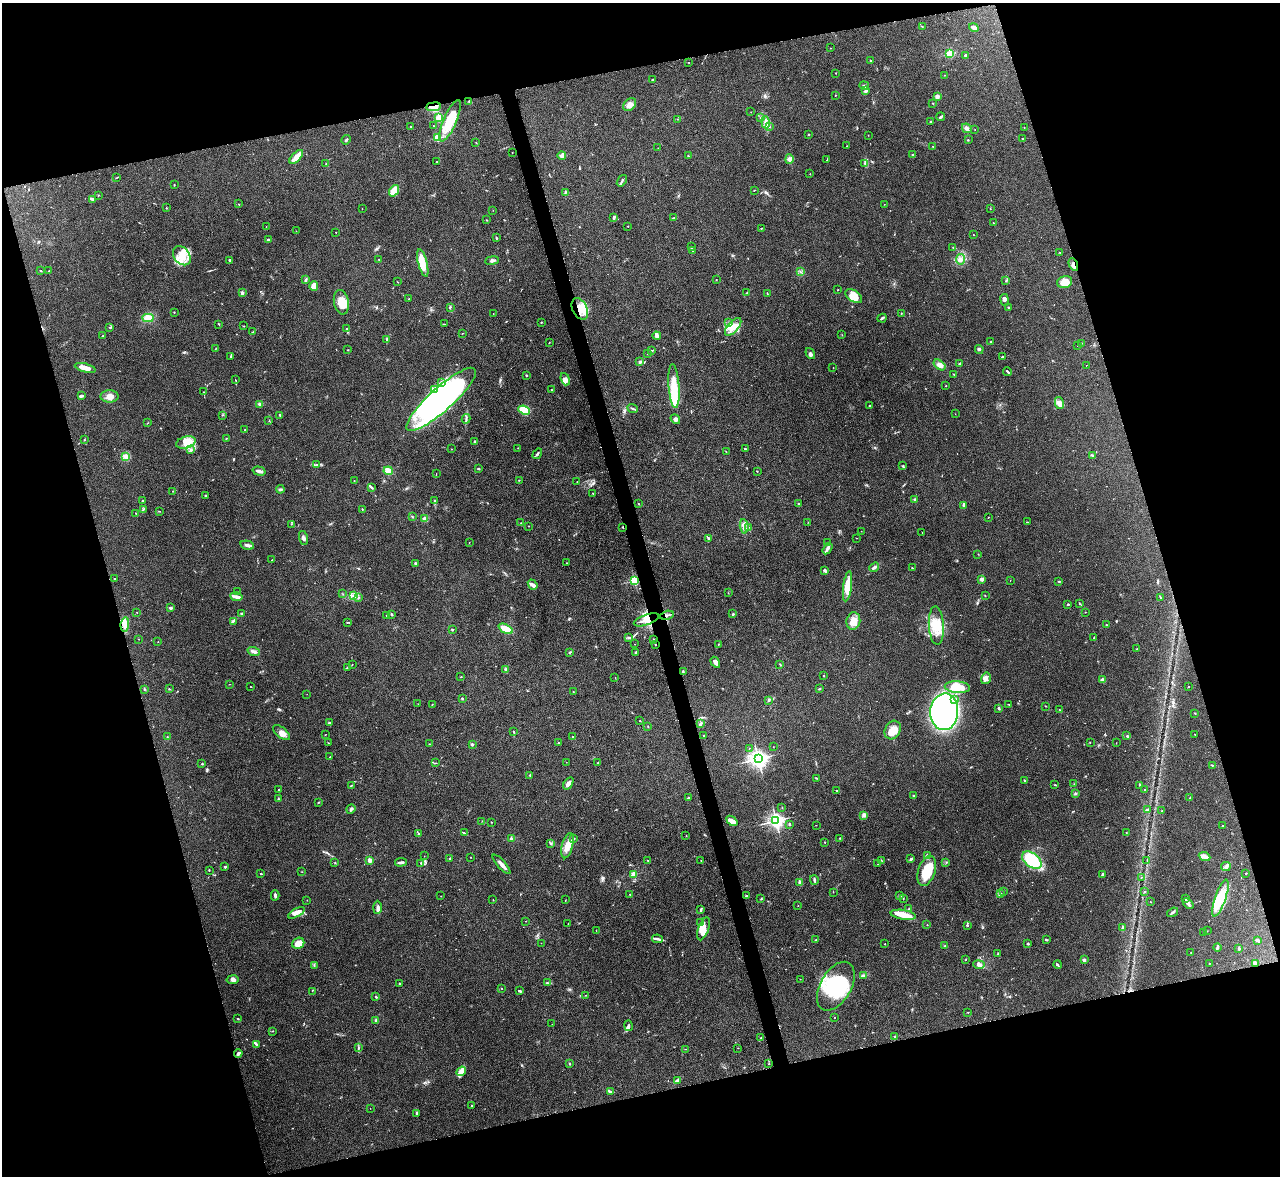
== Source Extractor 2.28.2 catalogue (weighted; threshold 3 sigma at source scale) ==
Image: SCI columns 9-5119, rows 146-4841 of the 5127 x 5108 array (HDU 1 of 3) = the unmasked area's bounding box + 8 px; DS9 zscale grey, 4 x 4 block average (1 PNG px = mean of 4 x 4 image px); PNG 1282 x 1178 px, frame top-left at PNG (2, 3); each listed source drawn as its Kron ellipse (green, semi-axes under 4 px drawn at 4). Shown black and unused: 32% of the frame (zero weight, under 3 of 4 exposures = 1% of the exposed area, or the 3 px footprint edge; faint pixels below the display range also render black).
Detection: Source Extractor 2.28.2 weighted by HDU 2 'WHT'. Background 0.334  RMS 0.0099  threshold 0.0443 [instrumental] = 3 sigma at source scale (4.5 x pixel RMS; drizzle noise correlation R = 1.50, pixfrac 1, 0.05/0.05 arcsec/px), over >= 5 px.
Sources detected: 598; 1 too faint to see at this stretch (4 x 4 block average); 4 inside a brighter object's white glare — neither listed nor drawn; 10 coinciding with a brighter row at this scale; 46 inside a brighter listed object's ellipse — not listed separately; of the other 537, all 500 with FLUX_AUTO >= 1.27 (the completeness limit of this list) listed and drawn (37 fainter detections not listed), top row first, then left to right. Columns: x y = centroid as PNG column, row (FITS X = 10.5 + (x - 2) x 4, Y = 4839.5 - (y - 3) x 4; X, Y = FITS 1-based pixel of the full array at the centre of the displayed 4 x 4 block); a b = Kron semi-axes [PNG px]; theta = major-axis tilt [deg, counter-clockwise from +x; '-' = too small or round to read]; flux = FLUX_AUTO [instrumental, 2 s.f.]
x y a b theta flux
922 26 2 2 - 2.8
974 28 5 3 - 21
830 48 2 2 - 1.6
950 54 2 2 - 460
966 55 3 2 - 12
870 60 2 2 - 3.7
689 62 2 2 - 1.5
836 73 2 2 - 1.9
944 75 2 2 - 1.6
652 80 2 2 - 3.6
864 86 5 3 - 10
866 91 4 3 - 9.9
835 95 2 2 - 3.1
937 96 2 2 - 110
469 101 3 2 - 5.3
933 103 2 2 - 2.2
630 105 7 5 40 30
433 107 7 4 6 37
751 112 2 2 - 1.9
439 117 2 2 - 5.8
941 117 4 2 - 9.8
760 118 2 2 - 2.8
677 119 2 2 - 1.6
450 121 22 6 67 170
765 122 6 4 -80 22
931 122 3 2 - 4.9
433 126 2 2 - 1.5
410 127 2 2 - 2.7
770 127 2 2 - 2.2
1024 127 2 2 - 2.4
967 128 5 3 - 23
975 130 2 2 - 1.6
808 134 2 2 - 3.8
868 135 2 2 - 1.5
437 138 2 2 - 360
1022 139 2 2 - 8.8
346 140 5 2 - 8.7
968 140 2 2 - 9.1
476 142 2 2 - 2.4
847 146 2 2 - 2.4
933 146 2 2 - 2.7
658 148 2 2 - 1.4
512 152 2 2 - 1.9
562 155 4 2 - 11
912 155 2 2 - 6
688 156 2 2 - 3.1
296 157 8 3 45 59
789 159 4 3 - 19
827 160 4 2 - 4.5
437 162 2 2 - 3.4
326 163 2 2 - 1.9
865 163 3 2 - 5.9
810 174 2 2 - 1.7
116 178 2 2 - 1.7
622 181 6 2 55 9.3
174 185 2 2 - 3
754 190 2 2 - 1.6
394 191 6 4 53 100
565 192 4 2 - 6.9
98 195 2 2 - 4
93 199 4 3 - 10
238 204 2 2 - 3.1
884 204 2 2 - 1.3
166 208 2 2 - 2.7
362 209 2 2 - 2.4
990 209 2 2 - 1.9
493 210 2 2 - 1.3
614 217 3 2 - 9.5
674 218 3 2 - 9.6
486 220 2 2 - 2.4
993 223 2 2 - 2.1
628 226 2 2 - 1.9
266 227 2 2 - 1.8
761 228 2 2 - 2.3
296 231 2 2 - 1.6
336 232 2 2 - 1.7
973 235 2 2 - 1.9
496 238 3 2 - 4.1
268 240 2 2 - 12
691 247 2 2 - 3
953 247 2 2 - 2.1
693 251 2 2 - 4.2
1060 252 2 2 - 1.7
182 256 10 7 -52 88
379 259 2 2 - 3
961 259 5 4 - 20
229 260 3 2 - 8
492 260 7 3 8 13
423 263 14 4 -76 97
1073 264 7 2 -67 14
41 271 2 2 - 4.1
49 271 2 2 - 2.9
800 272 2 2 - 2.2
306 280 4 2 - 7.6
716 280 2 2 - 2.8
1006 281 2 2 - 4.3
398 282 2 2 - 2.1
1065 282 8 6 16 67
314 286 5 3 - 31
838 290 2 2 - 2.5
747 292 3 2 - 4.5
242 293 2 2 - 79
767 293 2 2 - 3.2
854 296 9 5 -34 84
409 299 2 2 - 2.3
1004 300 6 3 -81 16
341 302 12 7 -78 77
450 307 2 2 - 4
1008 307 2 2 - 3.4
580 309 11 7 -64 93
174 312 2 2 - 2.5
493 313 2 2 - 1.7
901 313 2 2 - 2.2
148 318 5 4 - 56
882 318 5 2 - 9.5
541 322 2 2 - 3.1
729 323 2 2 - 2.6
219 324 2 2 - 3.1
444 324 2 2 - 2.3
244 326 3 2 - 2.7
110 327 2 2 - 4.8
733 327 11 5 49 57
346 329 3 2 - 5.3
253 332 3 2 - 5.1
462 333 2 2 - 1.4
842 335 2 2 - 1.6
102 336 2 2 - 2.4
657 336 4 2 - 27
387 340 4 2 - 7.5
991 342 2 2 - 5
549 343 2 2 - 2.1
1081 343 2 2 - 2.3
1077 345 2 2 - 2
216 348 2 2 - 2.2
979 349 4 3 - 11
348 350 2 2 - 2.6
651 350 4 2 - 5.7
810 353 6 4 -55 14
647 354 2 2 - 1.3
231 356 3 2 - 4.9
1003 357 2 2 - 6.5
640 362 2 2 - 52
960 363 4 2 - 5.8
939 365 7 4 -37 25
1086 365 2 2 - 2.7
85 368 11 3 -15 68
833 368 2 2 - 1.4
1007 371 4 2 - 7.9
954 374 3 2 - 4.5
526 375 2 2 - 14
565 379 6 4 -70 20
235 380 2 2 - 2.4
441 383 4 2 - 8.5
674 386 22 5 -86 100
946 386 2 2 - 2.6
435 389 4 3 - 13
552 390 2 2 - 2.5
204 392 2 2 - 3.1
81 396 3 2 - 8.1
110 396 9 6 1 41
441 399 45 11 42 2100
1059 403 6 4 -78 19
260 404 4 3 - 10
870 406 2 2 - 6.9
632 408 5 2 - 8.2
524 410 6 3 -23 130
955 414 2 2 - 1.6
222 415 2 2 - 2
280 415 2 2 - 7.9
466 419 5 2 - 8.5
675 419 5 3 - 12
269 420 2 2 - 1.6
148 423 2 2 - 2.1
245 430 2 2 - 1.8
226 438 2 2 - 2.7
84 440 2 2 - 2.7
475 442 2 2 - 66
186 443 10 5 16 92
518 448 2 2 - 1.7
452 449 2 2 - 1.5
745 449 3 2 - 5.4
191 450 3 2 - 8.4
726 452 2 2 - 1.9
537 454 5 2 - 11
1092 455 3 2 - 5.4
125 456 4 3 - 13
317 465 3 2 - 4.5
903 466 3 2 - 3.3
478 469 2 2 - 7.7
259 471 6 2 -16 31
388 471 4 4 - 43
757 471 2 2 - 3.6
436 474 2 2 - 1.3
354 480 2 2 - 1.5
519 480 2 2 - 2.5
577 482 2 2 - 1.9
372 487 4 2 - 7
280 489 4 2 - 7
172 491 2 2 - 3
593 493 2 2 - 4.2
205 496 2 2 - 3.7
915 499 2 2 - 6.6
143 500 2 2 - 3
434 500 3 2 - 3.5
639 504 2 2 - 1.8
798 504 2 2 - 6.5
964 505 3 2 - 22
143 509 2 2 - 3.9
362 509 2 2 - 5.1
159 511 2 2 - 2.2
136 513 2 2 - 2
412 516 2 2 - 3.6
988 517 2 2 - 1.9
425 519 2 2 - 120
808 522 2 2 - 2.2
1027 522 2 2 - 2.6
521 523 2 2 - 1.9
291 524 2 2 - 2.8
529 526 2 2 - 1.4
744 526 7 4 -85 29
623 527 2 2 - 4.6
748 528 2 2 - 4.9
861 531 2 2 - 1.3
922 533 2 2 - 1.4
303 538 7 3 -74 15
709 538 4 3 - 7.3
856 538 2 2 - 1.4
469 542 2 2 - 1.6
827 543 2 2 - 4
247 545 7 2 -14 28
827 549 6 2 58 26
978 554 2 2 - 1.7
272 560 2 2 - 8.1
415 563 3 2 - 5.8
567 563 2 2 - 2.5
874 567 5 2 - 20
912 568 2 2 - 4.9
824 570 3 2 - 13
114 578 2 2 - 2.7
982 579 2 2 - 97
634 580 2 2 - 610
1010 580 2 2 - 2
1059 581 2 2 - 3.3
533 585 5 2 - 13
848 586 15 4 82 130
237 592 2 2 - 1.8
728 593 2 2 - 1.7
343 594 2 2 - 1.5
353 595 3 2 - 7.4
985 596 2 2 - 2.7
236 597 6 2 -10 40
359 597 3 2 - 3.3
1160 598 2 2 - 2.3
1079 603 3 2 - 2.7
1067 605 3 2 - 5
171 608 2 2 - 55
137 612 2 2 - 4
1085 612 2 2 - 1.6
242 614 2 2 - 53
391 614 2 2 - 5.5
733 614 2 2 - 6
667 615 7 2 16 12
387 616 3 2 - 5.7
646 620 13 5 19 56
233 621 3 2 - 8.1
853 621 9 7 80 57
348 622 4 2 - 4.5
125 624 7 4 84 39
1106 625 2 2 - 12
936 626 19 7 -87 110
506 629 8 4 -28 93
452 630 2 2 - 6.9
1094 637 3 2 - 4.5
629 638 2 2 - 3.8
139 639 2 2 - 1.7
654 640 2 2 - 6.6
158 642 2 2 - 2.9
634 644 2 2 - 1.6
718 644 3 2 - 2.6
655 645 2 2 - 3
1137 649 2 2 - 1.8
254 652 6 2 -19 17
570 652 3 2 - 5.6
636 652 3 2 - 6.1
715 662 6 3 -58 22
352 664 2 2 - 1.5
780 665 4 2 - 4
347 667 2 2 - 2.8
506 669 3 3 - 8.7
683 671 3 2 - 6.5
824 676 2 2 - 4.6
461 677 3 2 - 2.3
615 677 2 2 - 1.4
986 678 6 5 - 25
1103 680 2 2 - 110
229 684 2 2 - 1.4
251 687 2 2 - 2.1
957 687 12 6 -3 100
1188 687 2 2 - 3
144 689 2 2 - 3.8
169 689 2 2 - 2
820 689 3 2 - 3.6
573 692 2 2 - 3.2
307 694 2 2 - 1.6
462 698 2 2 - 21
955 699 2 2 - 4.1
769 700 2 2 - 4.6
418 704 2 2 - 1.3
432 704 2 2 - 3.2
1009 704 2 2 - 2.2
1045 706 2 2 - 2.4
999 708 2 2 - 12
1059 710 2 2 - 1.5
944 712 18 14 86 1800
1195 713 3 2 - 2.7
640 721 2 2 - 3.4
329 723 3 2 - 6.4
700 724 4 3 - 9.8
648 727 2 2 - 3.7
893 730 10 7 63 80
514 731 3 2 - 3.2
281 733 10 5 -39 36
1195 734 2 2 - 1.5
325 735 3 2 - 1.9
703 736 2 2 - 2.1
1127 736 3 2 - 4.9
167 737 2 2 - 2.4
573 737 2 2 - 5.2
1090 742 2 2 - 2.3
328 743 2 2 - 2.7
558 743 2 2 - 22
1116 743 2 2 - 1.6
429 744 2 2 - 3.9
472 744 2 2 - 51
773 747 2 2 - 1.4
749 748 2 2 - 1.6
330 757 3 2 - 1.9
758 759 3 3 - 3100
566 762 2 2 - 1.4
436 763 2 2 - 2.7
598 763 2 2 - 3.8
202 764 2 2 - 5.9
1212 765 2 2 - 6.6
530 775 2 2 - 3.8
817 778 3 2 - 3.5
1024 780 3 2 - 3.9
568 783 7 4 57 21
1074 784 2 2 - 2.2
352 785 2 2 - 3.4
1055 785 2 2 - 3.5
1140 785 4 2 - 5.6
279 789 2 2 - 3
836 790 2 2 - 2.4
1145 790 2 2 - 2
1075 793 2 2 - 4.1
914 795 2 2 - 4.5
688 798 2 2 - 7.3
1190 798 2 2 - 6.5
278 799 3 2 - 3.2
319 802 3 2 - 3.3
782 807 2 2 - 1.3
351 809 5 2 - 14
1148 809 4 2 - 10
1162 811 2 2 - 3.1
864 815 3 3 - 10
482 821 2 2 - 1.7
732 821 6 4 -42 36
776 821 3 2 - 2100
491 822 2 2 - 2.6
789 824 2 2 - 5.8
816 825 2 2 - 1.4
1222 825 2 2 - 2
419 833 2 2 - 2.6
464 833 4 2 - 5.9
1126 833 2 2 - 2.6
686 836 2 2 - 2.3
574 838 2 2 - 7.7
840 838 2 2 - 3.2
512 839 2 2 - 94
825 842 2 2 - 1.8
551 843 2 2 - 4
567 846 13 5 75 56
927 855 2 2 - 3.5
424 856 2 2 - 1.4
470 857 2 2 - 4.8
1205 857 6 4 -23 23
450 858 2 2 - 3.2
911 859 4 2 - 13
370 860 2 2 - 110
701 860 2 2 - 2.5
882 860 2 2 - 2
1032 860 11 7 -37 240
1147 860 2 2 - 4.5
648 861 3 2 - 3.8
401 862 6 2 6 15
335 863 2 2 - 2.9
421 863 3 2 - 7.8
946 863 2 2 - 2
501 864 12 3 -48 37
877 864 2 2 - 1.6
225 867 2 2 - 24
1226 867 5 4 - 16
209 870 3 2 - 2.7
927 871 15 8 71 170
302 872 2 2 - 1.7
1246 873 2 2 - 2.7
261 874 3 2 - 4.6
634 874 2 2 - 220
1102 874 2 2 - 14
1141 877 2 2 - 1.7
814 880 5 2 - 9.5
800 883 2 2 - 29
833 892 2 2 - 2.3
1003 892 3 2 - 1.9
1145 892 3 2 - 3
1001 893 2 2 - 3.4
630 894 2 2 - 2.7
275 895 5 2 - 15
441 896 2 2 - 1.6
746 896 2 2 - 5.9
899 896 3 2 - 5
903 898 2 2 - 2
1220 898 19 5 71 130
761 899 2 2 - 4.1
1186 899 2 2 - 2.5
307 900 2 2 - 1.3
493 900 2 2 - 2.2
565 900 2 2 - 1.9
1150 902 2 2 - 1.6
1188 903 6 3 -45 17
798 906 2 2 - 1.5
377 907 6 3 88 16
701 909 3 2 - 7.3
909 909 3 2 - 8.7
1172 912 6 2 35 12
296 913 9 4 27 30
903 915 12 5 -9 66
526 921 2 2 - 2
700 923 3 2 - 5.1
568 924 2 2 - 3.2
927 925 2 2 - 2.2
967 925 2 2 - 7.9
1123 928 3 2 - 11
703 929 12 5 70 57
596 930 2 2 - 1.7
1207 931 2 2 - 1.8
1204 933 3 2 - 7.8
657 939 5 3 - 14
815 940 3 2 - 3.5
1046 940 3 2 - 6.5
1257 940 4 2 - 16
298 943 6 5 - 65
541 943 2 2 - 1.4
885 944 2 2 - 3
1028 944 2 2 - 5.3
945 946 2 2 - 4.2
1217 947 4 2 - 8.3
1239 948 2 2 - 6.9
1191 952 2 2 - 2
998 954 2 2 - 4.2
966 959 2 2 - 2.6
1084 960 2 2 - 58
1209 963 2 2 - 1.9
1256 963 2 2 - 5.4
314 965 3 2 - 4.2
979 965 6 3 -9 25
1058 965 4 2 - 5.6
863 975 3 2 - 7.8
800 979 2 2 - 1.4
233 980 6 4 9 18
548 983 2 2 - 2.9
400 984 2 2 - 4.6
836 986 27 15 60 410
502 988 2 2 - 2.7
312 991 2 2 - 1.5
520 991 3 2 - 6.2
586 995 2 2 - 1.9
376 997 3 2 - 6.4
968 1012 2 2 - 1.4
834 1018 2 2 - 3.7
238 1019 3 2 - 3.4
376 1020 3 3 - 8.7
552 1024 2 2 - 1.5
628 1026 5 2 - 9.4
272 1031 2 2 - 2.6
894 1036 2 2 - 11
760 1038 2 2 - 1.9
256 1044 3 2 - 8.6
358 1048 2 2 - 3.6
738 1048 2 2 - 1.4
686 1049 2 2 - 1.5
238 1053 4 2 - 20
570 1063 2 2 - 4
769 1064 2 2 - 4
461 1071 5 4 - 30
677 1081 3 2 - 6.3
610 1092 3 2 - 6
472 1106 2 2 - 5.9
370 1108 2 2 - 1.4
417 1113 3 2 - 11
Overlapping masked pixels (flux is a lower limit): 8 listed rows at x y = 433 107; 1073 264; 580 309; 623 527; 667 615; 646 620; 655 645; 238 1053
Diffuse or blended objects may show on this block-average render without a row.